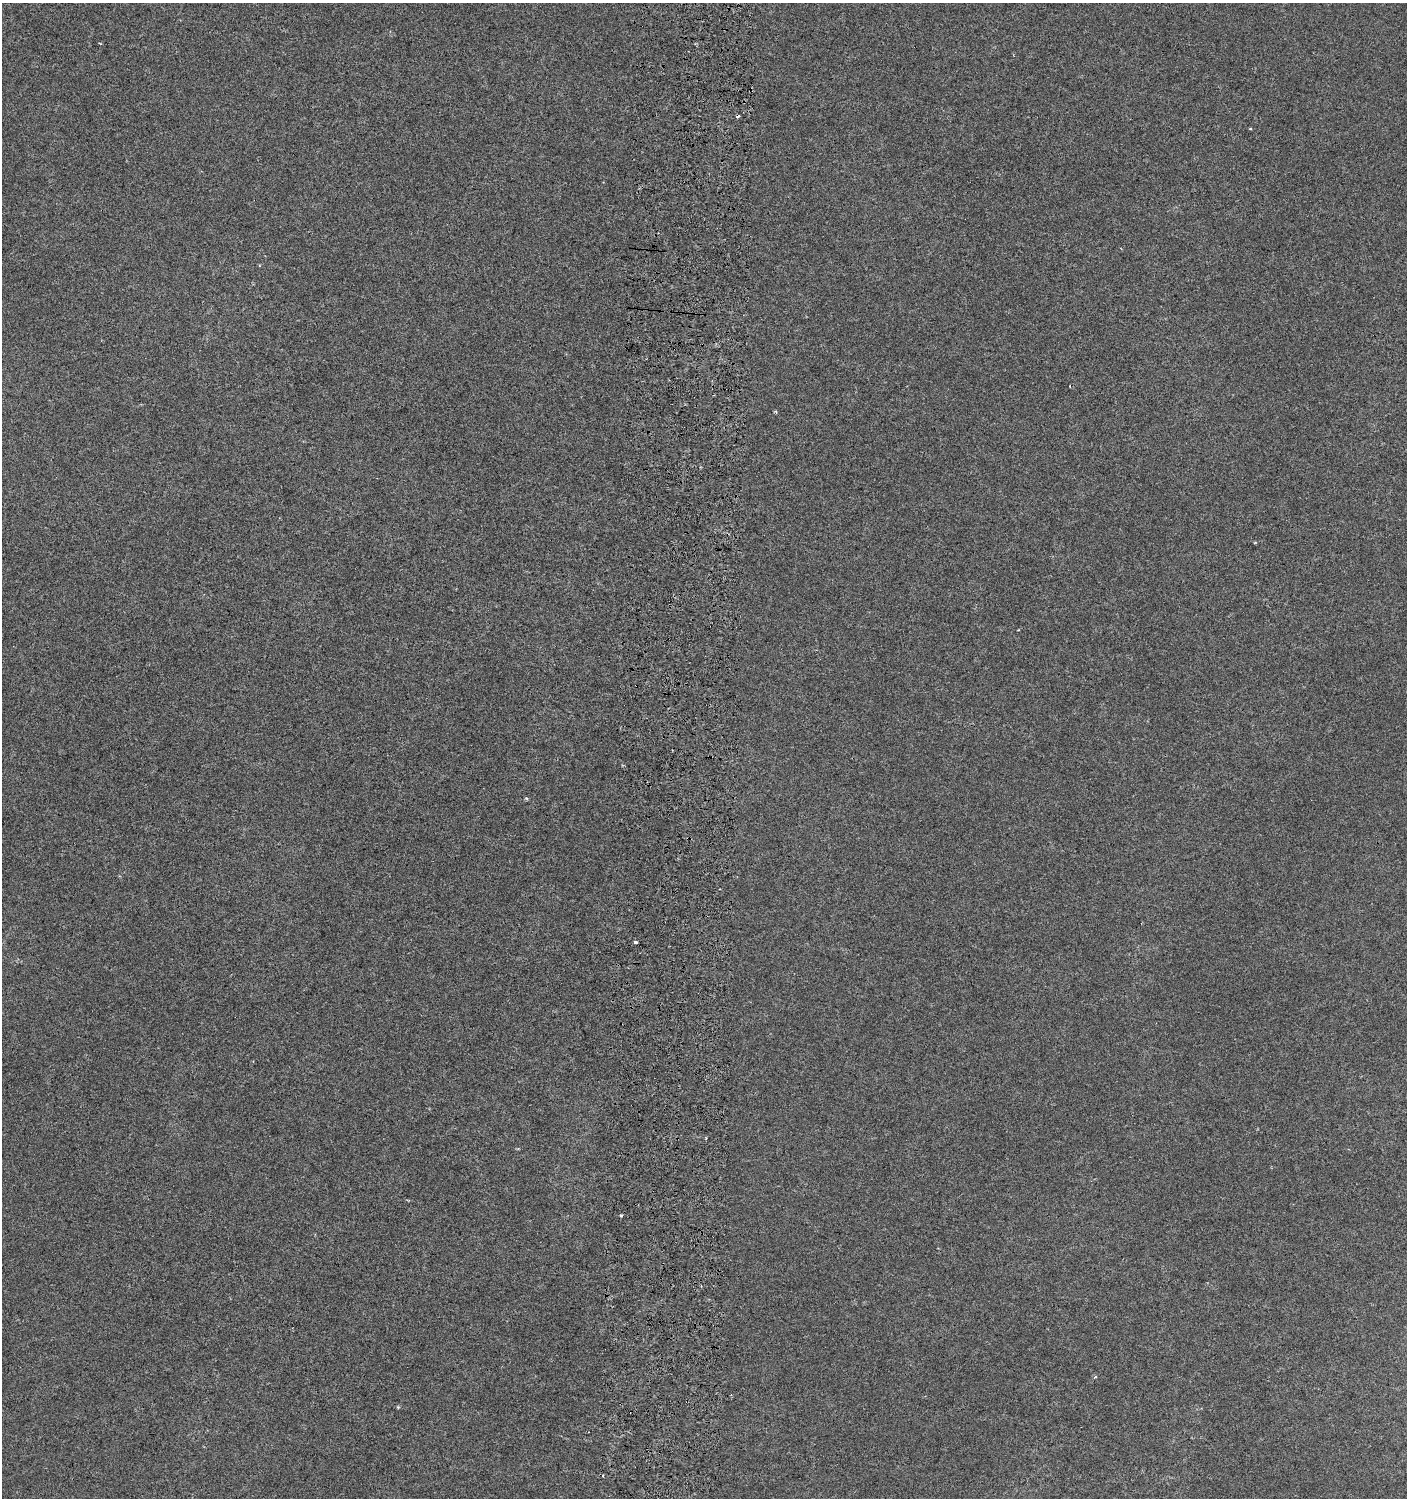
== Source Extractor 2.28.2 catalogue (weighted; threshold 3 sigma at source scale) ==
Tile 5 of 3 x 3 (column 2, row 2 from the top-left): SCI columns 1738-3142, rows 1555-3050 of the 4826 x 4614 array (HDU 1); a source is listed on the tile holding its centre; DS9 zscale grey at full resolution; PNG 1409 x 1500 px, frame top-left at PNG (2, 3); no overlay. Shown black and unused: <1% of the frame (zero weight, under 3 of 6 exposures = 5% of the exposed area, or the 3 px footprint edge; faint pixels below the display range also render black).
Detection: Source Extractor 2.28.2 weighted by HDU 2 'WHT'; one run over the whole footprint, this tile lists its part. Background 0.00135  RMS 0.0021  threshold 0.00839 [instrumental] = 3 sigma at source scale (4.09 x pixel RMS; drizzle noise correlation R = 1.36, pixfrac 0.8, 0.0396/0.0396 arcsec/px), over >= 5 px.
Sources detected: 9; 3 cosmic-ray / hot-pixel residue — not listed; the other 6 listed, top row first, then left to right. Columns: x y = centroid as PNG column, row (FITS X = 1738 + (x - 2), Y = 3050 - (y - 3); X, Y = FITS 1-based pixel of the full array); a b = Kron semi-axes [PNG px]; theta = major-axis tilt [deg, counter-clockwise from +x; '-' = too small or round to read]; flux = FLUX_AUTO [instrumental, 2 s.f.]
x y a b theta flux
776 412 5 3 - 0.25
526 798 5 3 - 0.22
635 942 4 3 - 0.63
621 1215 3 3 - 0.36
1095 1377 5 3 - 0.21
603 1476 3 2 - 0.19